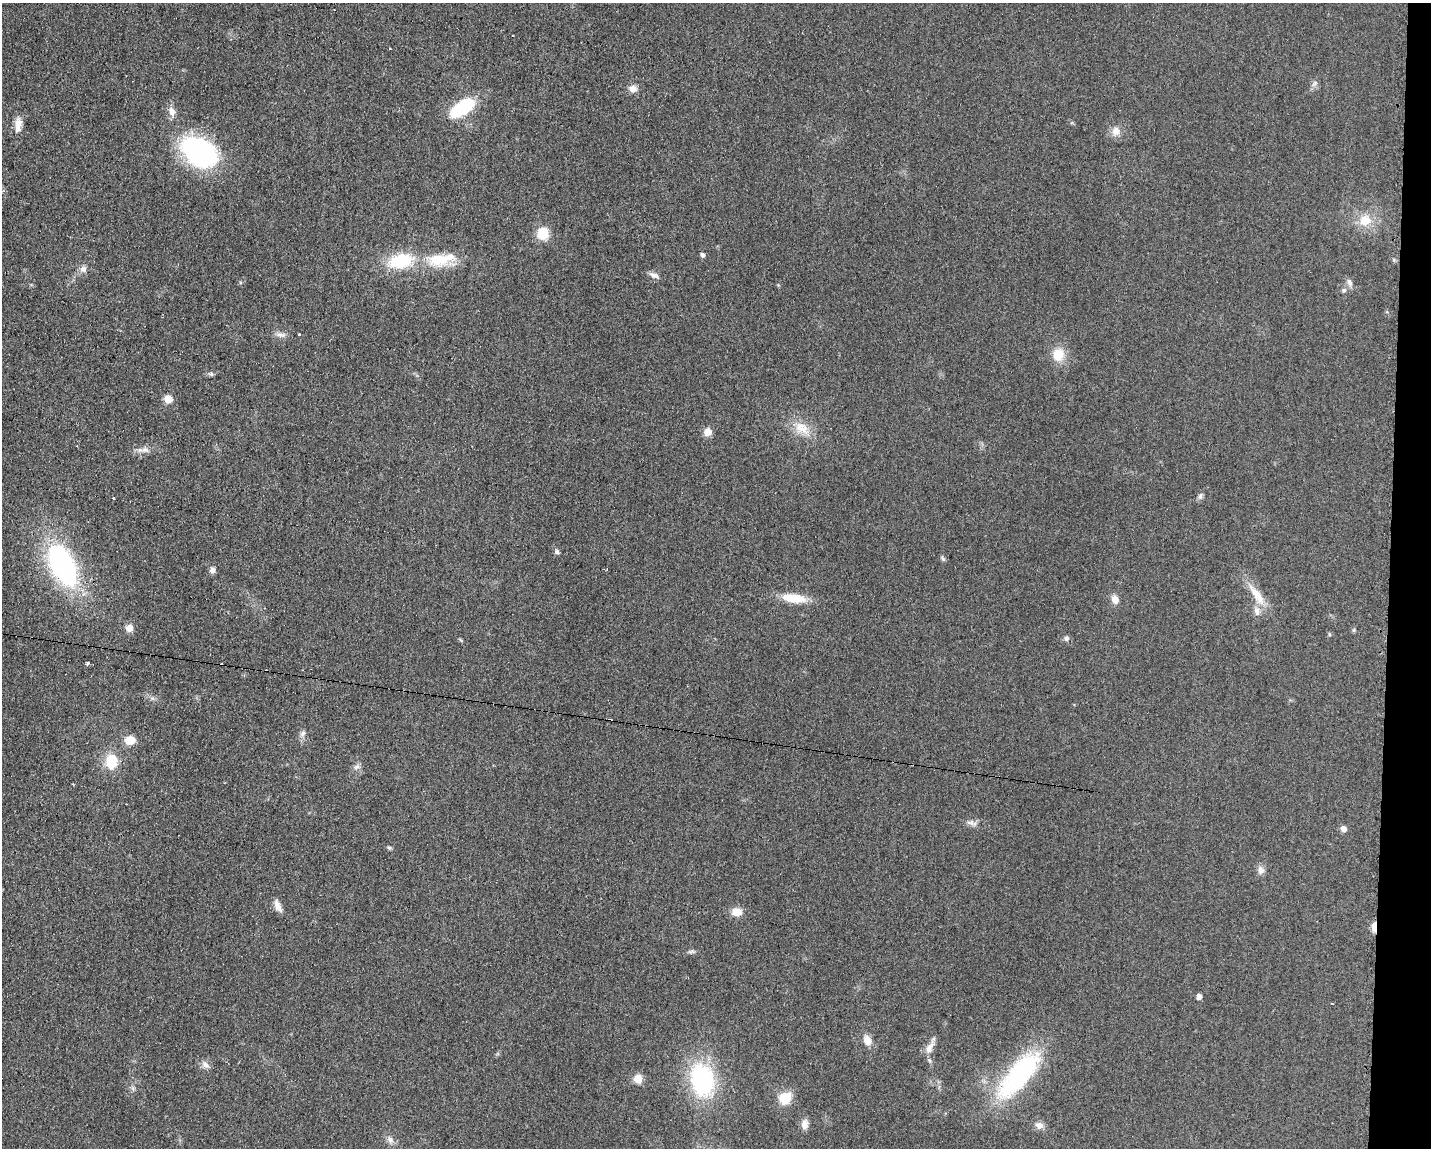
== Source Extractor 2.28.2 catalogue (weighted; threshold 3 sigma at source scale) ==
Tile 6 of 3 x 4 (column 3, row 2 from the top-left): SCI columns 2975-4403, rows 2295-3440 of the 4643 x 4587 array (HDU 1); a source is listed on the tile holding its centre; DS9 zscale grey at full resolution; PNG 1433 x 1150 px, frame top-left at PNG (2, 3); no overlay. Shown black and unused: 3% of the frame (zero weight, under 2 of 3 exposures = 2% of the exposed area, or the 3 px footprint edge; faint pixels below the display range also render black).
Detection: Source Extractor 2.28.2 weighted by HDU 2 'WHT'; one run over the whole footprint, this tile lists its part. Background 0.0621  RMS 0.0099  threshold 0.0448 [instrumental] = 3 sigma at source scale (4.5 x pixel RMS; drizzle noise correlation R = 1.50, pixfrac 1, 0.05/0.05 arcsec/px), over >= 5 px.
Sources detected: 68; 6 cosmic-ray / hot-pixel residue — not listed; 1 inside a brighter listed object's ellipse — not listed separately; the other 61 listed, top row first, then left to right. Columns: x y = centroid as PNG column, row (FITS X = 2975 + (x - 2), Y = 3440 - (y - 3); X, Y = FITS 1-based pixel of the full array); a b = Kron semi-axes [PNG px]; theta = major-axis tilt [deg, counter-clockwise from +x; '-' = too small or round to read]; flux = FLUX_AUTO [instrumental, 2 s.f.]
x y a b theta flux
1314 84 10 6 52 3.2
633 89 9 8 - 6.6
462 107 30 13 34 55
172 111 14 8 -69 6.9
18 125 21 8 84 10
1116 131 14 11 80 7.9
199 152 40 25 -33 160
1365 220 16 14 16 18
543 233 17 15 84 16
702 255 5 4 - 3.2
440 259 36 19 11 35
401 261 24 14 11 52
83 269 9 9 - 5
654 275 14 7 -21 4.6
1349 283 12 6 -68 4.1
1344 290 7 5 30 2.3
280 335 14 5 -14 4.2
299 335 3 3 - 2.7
1058 355 14 12 66 20
211 374 7 5 -13 1.9
168 399 5 5 - 25
802 428 24 15 -32 19
708 432 5 5 - 21
144 450 19 7 -1 6.8
1200 496 10 6 82 2.7
113 498 3 3 - 2
557 552 6 5 - 2.2
943 559 7 4 -45 1.8
63 565 46 24 -63 180
212 570 7 6 - 4
1257 595 35 10 -54 20
794 598 24 9 -7 28
1115 599 9 7 -72 7.9
1257 611 14 8 -78 6.5
129 628 9 8 - 6.9
1354 630 6 4 90 1.3
1066 638 7 7 - 2.5
87 663 3 3 - 4.3
303 734 10 6 59 3.5
130 740 10 8 15 15
111 761 14 11 87 27
357 767 9 7 15 3.5
971 822 12 7 -10 4.5
1343 829 7 6 - 4.7
389 848 6 5 - 1.5
1261 870 12 8 -79 4.9
278 906 18 7 -67 6.5
737 912 10 8 0 13
1374 927 7 3 88 38
691 951 7 4 2 2
1199 996 4 4 - 6.5
867 1041 10 8 -63 9.9
929 1048 18 8 64 8.1
206 1065 14 7 -41 5
1019 1075 73 25 50 130
638 1079 11 10 - 9.8
702 1080 31 22 -80 120
785 1098 11 10 - 25
805 1124 12 8 87 6.6
1039 1125 10 8 -20 6.2
390 1140 9 8 - 4.8
Overlapping masked pixels (flux is a lower limit): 1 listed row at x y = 1374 927